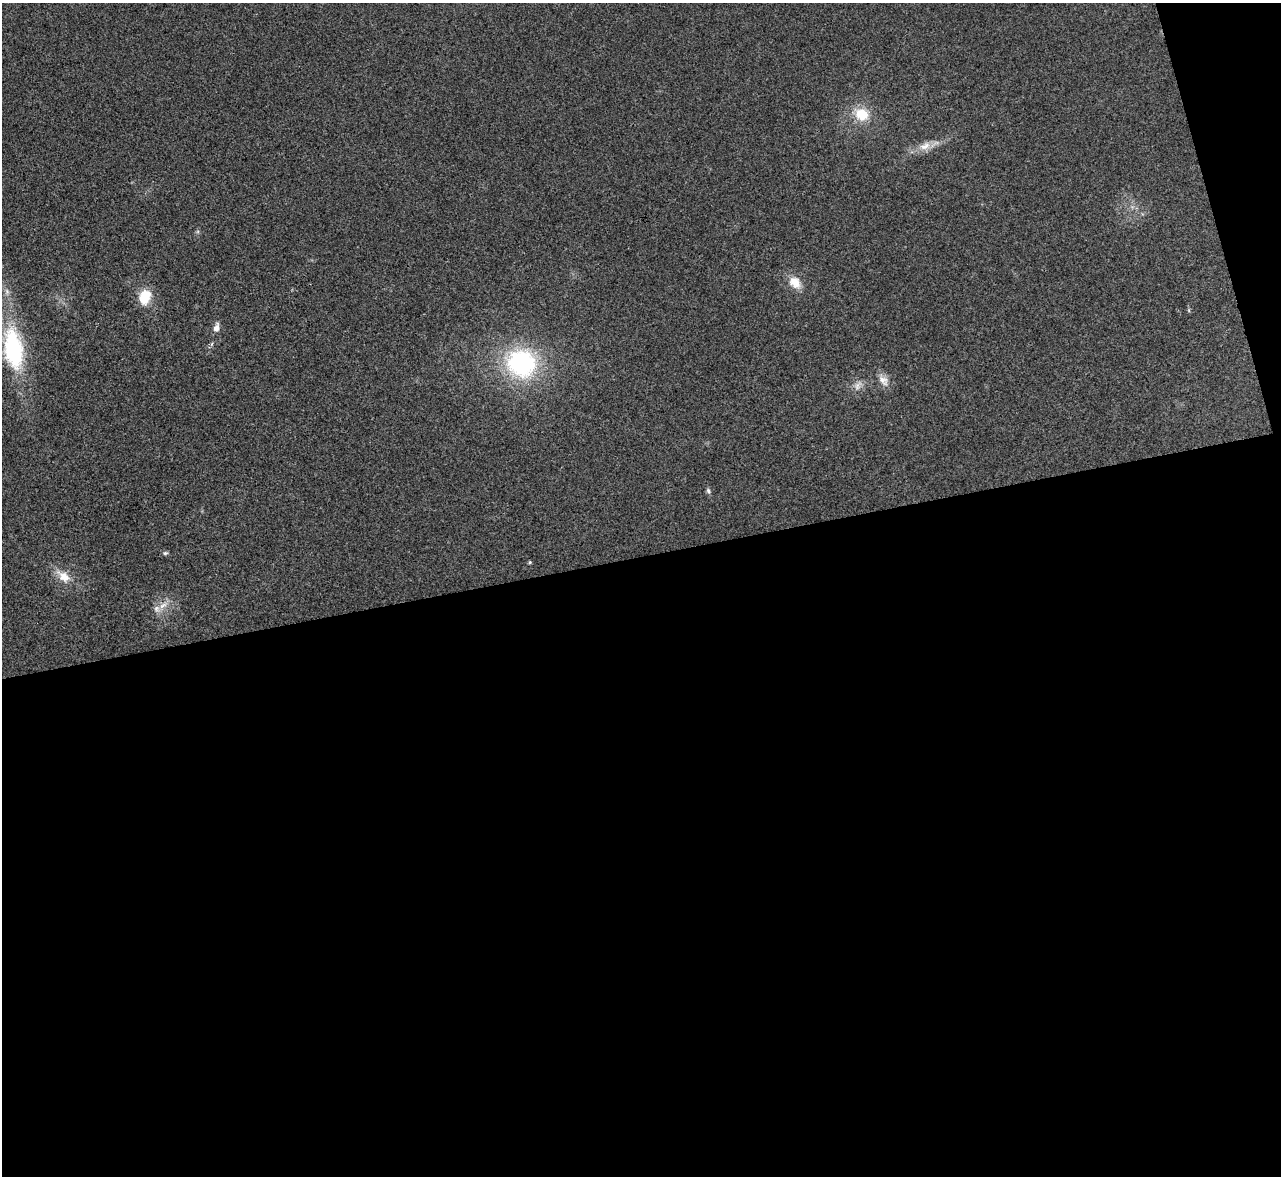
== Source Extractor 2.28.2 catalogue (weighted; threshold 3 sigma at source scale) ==
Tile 16 of 4 x 4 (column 4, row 4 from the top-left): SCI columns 3840-5118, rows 263-1436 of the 5119 x 5100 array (HDU 1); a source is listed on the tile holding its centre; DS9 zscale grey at full resolution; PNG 1283 x 1178 px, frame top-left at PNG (2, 3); no overlay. Shown black and unused: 55% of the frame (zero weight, under 3 of 4 exposures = <1% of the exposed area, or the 3 px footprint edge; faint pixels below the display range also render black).
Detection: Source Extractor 2.28.2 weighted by HDU 2 'WHT'; one run over the whole footprint, this tile lists its part. Background 0.0221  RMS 0.0044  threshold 0.0197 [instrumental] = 3 sigma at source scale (4.5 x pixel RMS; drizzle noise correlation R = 1.50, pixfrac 1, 0.05/0.05 arcsec/px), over >= 5 px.
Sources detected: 14; all 14 listed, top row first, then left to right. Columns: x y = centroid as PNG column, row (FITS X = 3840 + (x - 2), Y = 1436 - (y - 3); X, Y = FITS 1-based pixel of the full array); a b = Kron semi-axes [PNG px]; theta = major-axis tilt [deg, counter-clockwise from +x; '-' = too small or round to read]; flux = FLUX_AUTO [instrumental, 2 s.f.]
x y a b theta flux
862 114 18 14 -25 11
925 146 18 11 22 5.4
795 282 18 13 -46 6.4
145 297 17 13 66 10
216 327 11 7 76 2.7
13 349 57 24 -81 44
521 363 29 27 -21 64
883 380 18 11 -52 4.1
858 385 15 10 56 3.3
708 491 8 6 -63 1.1
165 553 6 5 - 0.84
530 562 4 4 - 0.62
64 577 22 12 -40 7.1
163 605 17 8 36 4.4